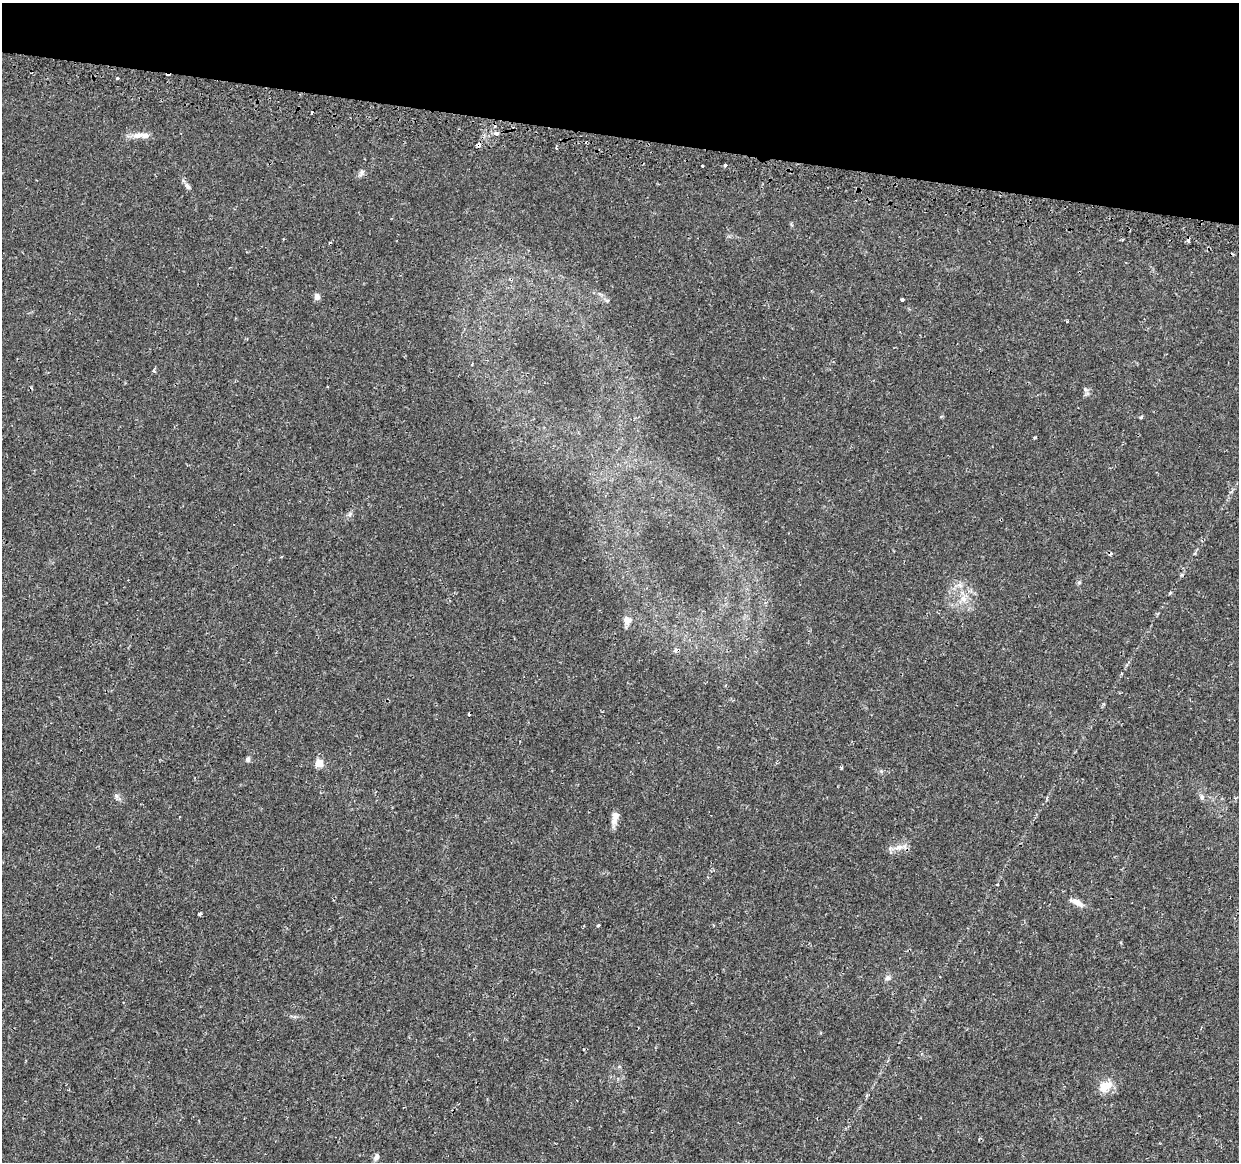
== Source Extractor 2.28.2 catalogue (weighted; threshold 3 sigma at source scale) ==
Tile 2 of 4 x 4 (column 2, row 1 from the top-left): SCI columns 1274-2510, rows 3748-4907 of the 5030 x 5234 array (HDU 1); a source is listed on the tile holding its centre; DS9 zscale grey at full resolution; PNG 1241 x 1164 px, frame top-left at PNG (2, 3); no overlay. Shown black and unused: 12% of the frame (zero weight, under 2 of 3 exposures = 3% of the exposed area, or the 3 px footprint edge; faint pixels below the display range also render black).
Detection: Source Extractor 2.28.2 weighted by HDU 2 'WHT'; one run over the whole footprint, this tile lists its part. Background 0.00595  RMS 0.0021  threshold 0.00939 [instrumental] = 3 sigma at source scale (4.5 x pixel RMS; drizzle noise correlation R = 1.50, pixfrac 1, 0.0396/0.0396 arcsec/px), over >= 5 px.
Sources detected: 45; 6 cosmic-ray / hot-pixel residue — not listed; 1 inside a brighter listed object's ellipse — not listed separately; the other 38 listed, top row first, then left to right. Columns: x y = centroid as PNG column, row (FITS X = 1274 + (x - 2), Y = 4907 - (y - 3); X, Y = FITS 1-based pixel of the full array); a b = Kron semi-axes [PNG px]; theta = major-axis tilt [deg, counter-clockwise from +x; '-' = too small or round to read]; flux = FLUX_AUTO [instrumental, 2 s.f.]
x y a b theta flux
117 78 3 3 - 0.34
496 133 4 3 - 4.2
139 135 19 8 6 1.9
479 145 4 3 - 2.1
556 148 4 3 - 0.3
725 165 4 4 - 0.37
702 166 3 2 - 0.21
361 173 13 4 53 0.57
187 186 12 5 -46 0.66
1122 239 3 3 - 0.38
317 296 8 6 -74 0.86
902 299 4 3 - 0.57
1067 322 3 3 - 0.21
154 371 3 3 - 0.41
1085 389 7 4 -46 0.36
941 416 5 3 - 0.21
1141 417 4 4 - 0.3
1035 437 4 3 - 0.24
350 514 7 4 88 0.43
1079 582 6 5 - 0.29
960 585 8 5 -55 0.59
963 599 11 9 -35 1.7
627 620 12 10 -57 1.5
676 650 6 5 - 0.73
248 759 7 6 - 0.48
319 763 5 5 - 4.7
842 767 3 3 - 0.37
116 796 7 6 - 0.57
1202 797 7 6 - 0.52
615 817 18 8 77 1.5
899 847 16 6 15 1.4
997 884 4 2 - 0.15
1077 902 19 7 -30 1.6
200 913 4 3 - 0.33
598 925 4 3 - 0.24
888 978 8 7 - 0.67
1103 1088 18 13 -81 2.4
376 1157 8 5 60 0.81
Overlapping masked pixels (flux is a lower limit): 2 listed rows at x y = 479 145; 676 650